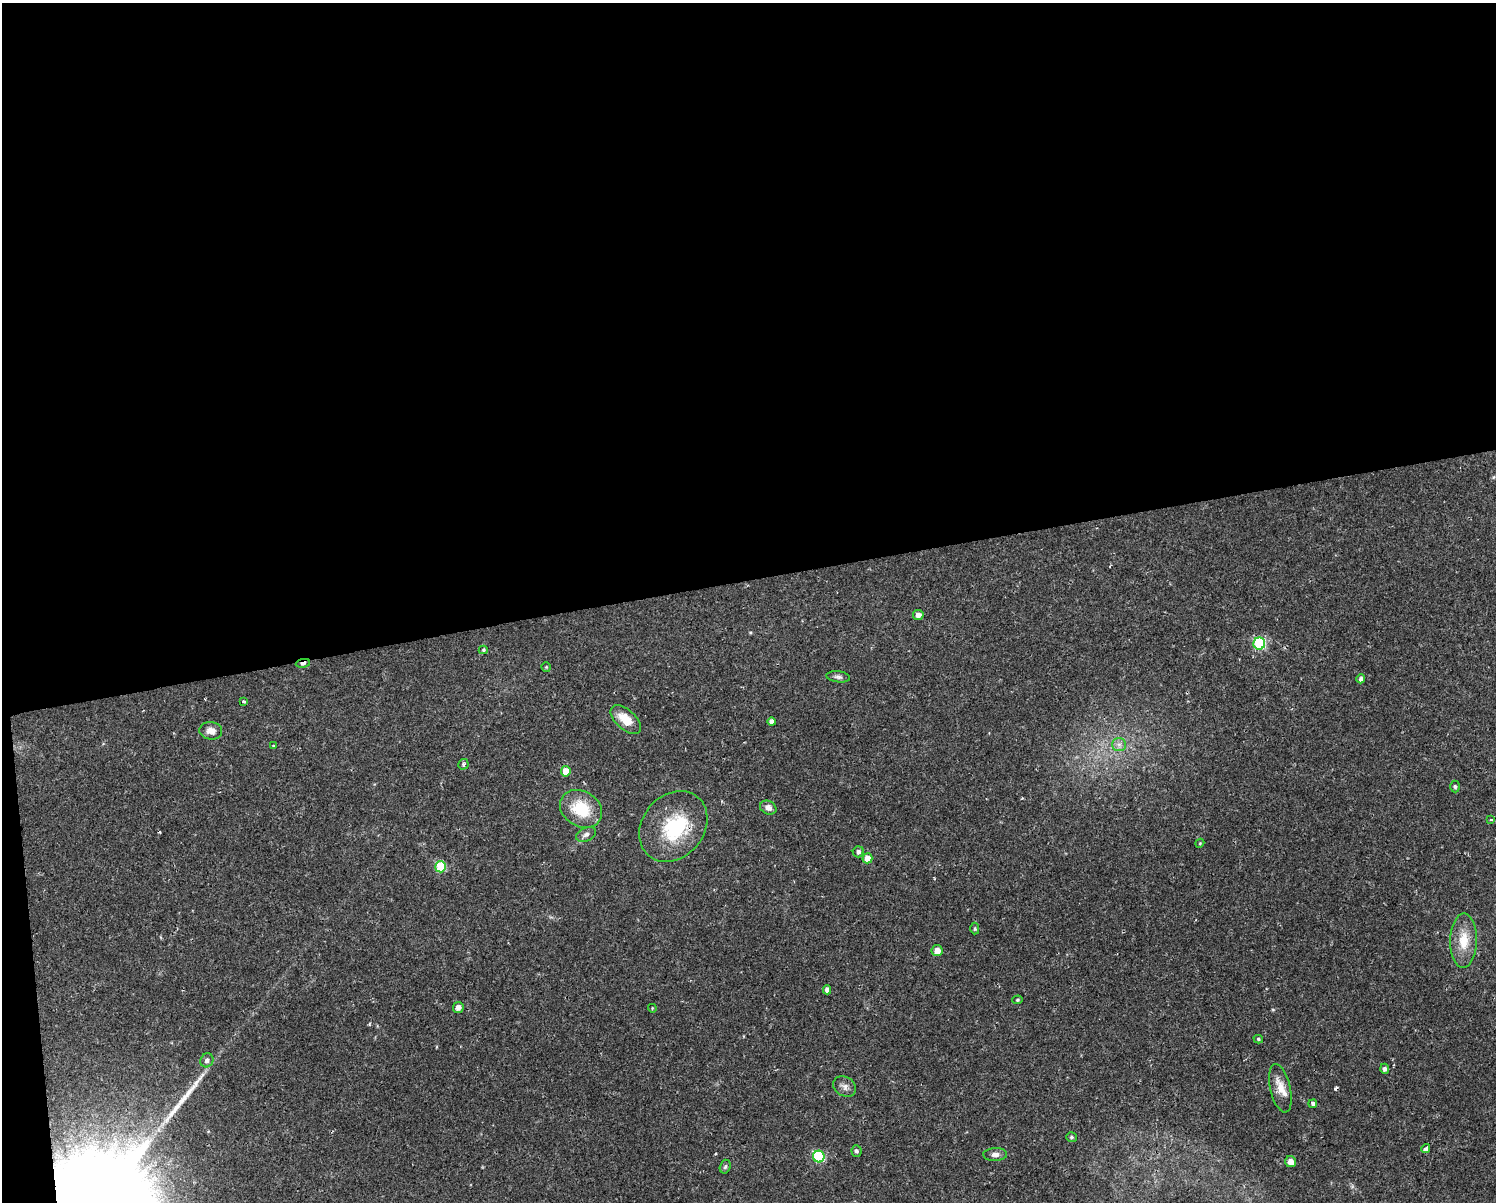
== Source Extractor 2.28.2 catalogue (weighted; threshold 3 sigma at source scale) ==
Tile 1 of 3 x 4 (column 1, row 1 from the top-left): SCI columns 67-1560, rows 3600-4799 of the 4573 x 4799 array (HDU 1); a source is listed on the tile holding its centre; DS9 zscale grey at full resolution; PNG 1498 x 1204 px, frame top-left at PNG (2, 3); each listed source drawn as its Kron ellipse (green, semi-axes under 4 px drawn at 4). Shown black and unused: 49% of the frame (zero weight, under 2 of 3 exposures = <1% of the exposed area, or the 3 px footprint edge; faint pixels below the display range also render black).
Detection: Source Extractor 2.28.2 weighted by HDU 2 'WHT'; one run over the whole footprint, this tile lists its part. Background 0.0342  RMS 0.0031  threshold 0.0142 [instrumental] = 3 sigma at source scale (4.5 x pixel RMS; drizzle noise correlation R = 1.50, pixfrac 1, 0.0396/0.0396 arcsec/px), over >= 5 px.
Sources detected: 49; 1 inside a brighter object's white glare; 2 cosmic-ray / hot-pixel residue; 1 long thin detection or spike segment (spike, bleed or trail) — neither listed nor drawn; the other 45 listed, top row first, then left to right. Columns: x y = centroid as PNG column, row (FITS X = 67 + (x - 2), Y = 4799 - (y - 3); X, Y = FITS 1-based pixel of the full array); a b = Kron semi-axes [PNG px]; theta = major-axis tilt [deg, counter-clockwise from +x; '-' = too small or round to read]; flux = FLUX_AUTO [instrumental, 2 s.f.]
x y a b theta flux
918 615 5 5 - 1.9
1259 643 6 6 - 31
483 650 4 4 - 0.38
303 663 7 3 10 1.4
546 667 5 4 - 0.33
838 677 12 5 -6 0.95
1361 679 4 4 - 0.87
244 701 3 3 - 0.37
626 719 18 9 -42 5.8
772 722 4 4 - 1.5
211 731 11 9 -6 2.1
1119 745 7 6 - 1.2
273 746 3 2 - 0.59
463 764 5 5 - 0.57
566 771 5 5 - 5
1455 787 6 4 -89 0.52
768 808 8 6 -26 1.6
581 809 22 17 -31 12
1491 820 4 3 - 0.35
673 826 38 31 50 22
586 834 10 6 27 1.3
1200 843 4 3 - 0.26
858 852 6 5 - 0.97
867 858 5 5 - 4.5
441 867 5 5 - 18
975 929 6 4 89 0.43
1464 941 27 13 88 7.2
937 951 5 5 - 2.8
827 990 4 4 - 1.2
1017 1000 5 4 - 0.42
458 1007 6 5 - 1.8
652 1008 4 3 - 0.26
1258 1039 5 4 - 0.46
207 1060 7 6 - 1.3
1385 1069 5 4 - 0.8
845 1087 12 9 -33 1.7
1280 1088 25 10 -77 4.3
1313 1104 4 4 - 0.89
1071 1137 5 5 - 0.52
1426 1149 4 3 - 2.2
856 1151 6 5 - 0.68
995 1154 12 6 1 1.7
819 1157 6 5 - 27
1291 1162 5 5 - 2.3
725 1167 7 5 73 0.61
Overlapping masked pixels (flux is a lower limit): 2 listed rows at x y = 303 663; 673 826